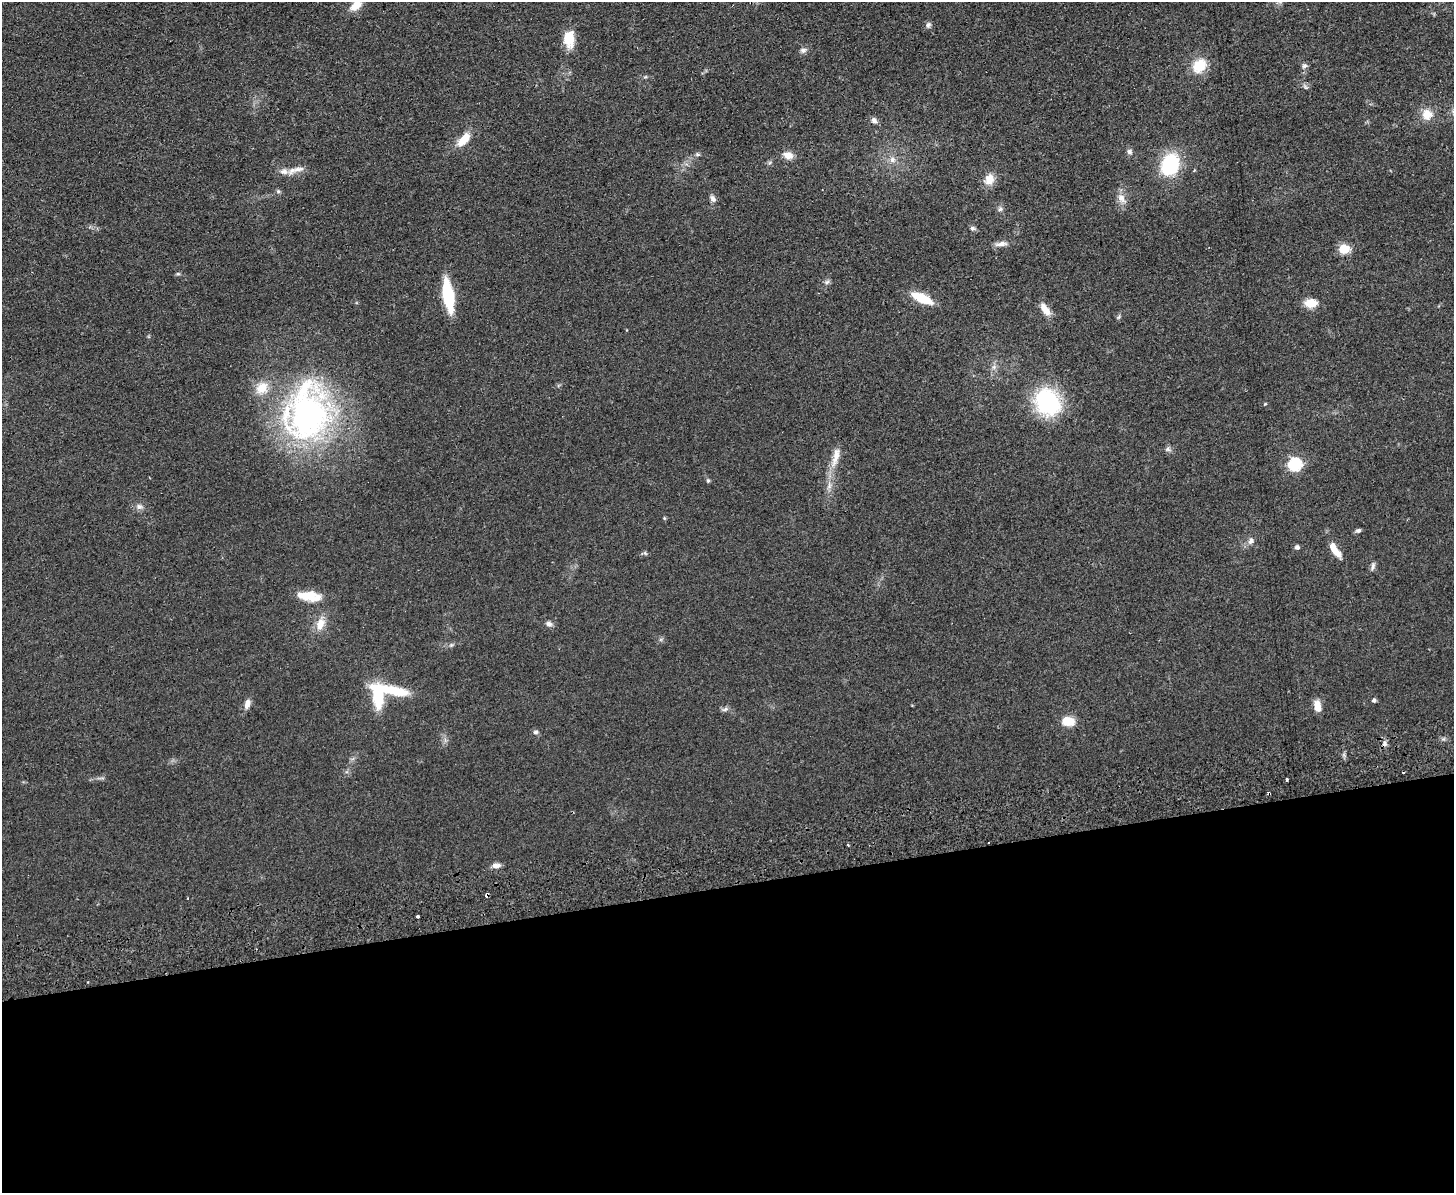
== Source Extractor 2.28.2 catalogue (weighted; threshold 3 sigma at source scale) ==
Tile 11 of 3 x 4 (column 2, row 4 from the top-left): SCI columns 1711-3162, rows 57-1247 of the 4762 x 4877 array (HDU 1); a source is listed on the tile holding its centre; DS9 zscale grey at full resolution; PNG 1456 x 1195 px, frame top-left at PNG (2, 2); no overlay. Shown black and unused: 26% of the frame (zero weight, under 2 of 3 exposures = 3% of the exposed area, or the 3 px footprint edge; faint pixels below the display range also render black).
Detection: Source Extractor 2.28.2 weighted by HDU 2 'WHT'; one run over the whole footprint, this tile lists its part. Background 0.084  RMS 0.0092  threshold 0.0414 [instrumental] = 3 sigma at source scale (4.5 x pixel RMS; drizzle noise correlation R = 1.50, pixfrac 1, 0.05/0.05 arcsec/px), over >= 5 px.
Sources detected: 71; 1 inside a brighter object's white glare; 2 cosmic-ray / hot-pixel residue — not listed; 3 inside a brighter listed object's ellipse — not listed separately; the other 65 listed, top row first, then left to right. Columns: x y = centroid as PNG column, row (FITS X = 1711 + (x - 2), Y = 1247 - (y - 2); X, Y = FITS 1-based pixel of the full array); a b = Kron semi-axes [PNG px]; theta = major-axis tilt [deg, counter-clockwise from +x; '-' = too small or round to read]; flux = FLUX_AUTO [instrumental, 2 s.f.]
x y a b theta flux
356 5 16 9 40 11
928 25 8 7 - 2.4
569 39 20 13 -90 17
803 50 9 7 2 3
1199 66 17 14 52 21
1304 66 7 6 - 2.4
645 77 6 4 18 1.2
1305 87 8 5 -35 1.9
1427 114 13 13 - 11
874 120 9 7 -44 3.2
463 140 21 9 48 14
1129 152 8 7 - 2.6
697 154 7 5 6 1.7
788 155 12 9 -18 7.6
892 160 8 8 - 4.4
1170 165 22 17 68 62
298 169 19 7 9 7.1
989 179 13 10 65 11
278 191 5 5 - 1.6
1121 198 14 10 -54 7
713 199 9 6 -60 3.5
1000 209 6 6 - 2.1
972 228 7 6 - 2.1
1001 244 18 6 6 5.2
1344 249 12 10 -3 13
178 274 6 4 0 1.2
827 282 8 6 23 2.1
448 295 23 8 -81 71
922 298 21 8 -25 30
1311 303 17 10 4 10
1045 309 17 8 -53 9.3
1119 317 8 4 59 1.4
994 367 7 4 89 2.4
262 388 17 14 52 15
1048 402 25 20 -57 99
1265 404 5 4 - 0.84
308 414 64 48 80 280
1168 449 7 6 - 2.2
836 456 30 8 77 13
1295 464 6 6 - 130
708 481 5 4 - 1.5
139 507 11 7 -12 3.9
664 518 6 3 -72 0.88
1358 531 7 5 19 2.1
1251 541 9 6 52 3.6
1297 547 5 5 - 2.5
1335 550 20 7 -53 12
645 553 7 4 -45 1.4
1373 566 11 5 69 2.6
310 595 17 14 31 12
320 624 17 10 70 11
549 624 8 6 -20 3.2
451 645 6 4 43 1.4
378 697 21 10 -85 42
1374 700 5 5 - 1.8
247 704 12 7 72 5.1
1317 706 13 7 -85 8.9
725 709 9 5 15 2.5
1068 721 13 9 -5 15
535 732 7 5 3 2
1286 779 3 3 - 3.1
1269 794 3 3 - 1.6
496 866 11 6 4 4.3
487 895 4 3 - 4.7
417 916 3 3 - 1.9
Overlapping masked pixels (flux is a lower limit): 2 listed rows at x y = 1269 794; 487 895
Isophote crosses this tile's border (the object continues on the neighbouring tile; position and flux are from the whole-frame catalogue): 1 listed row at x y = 356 5